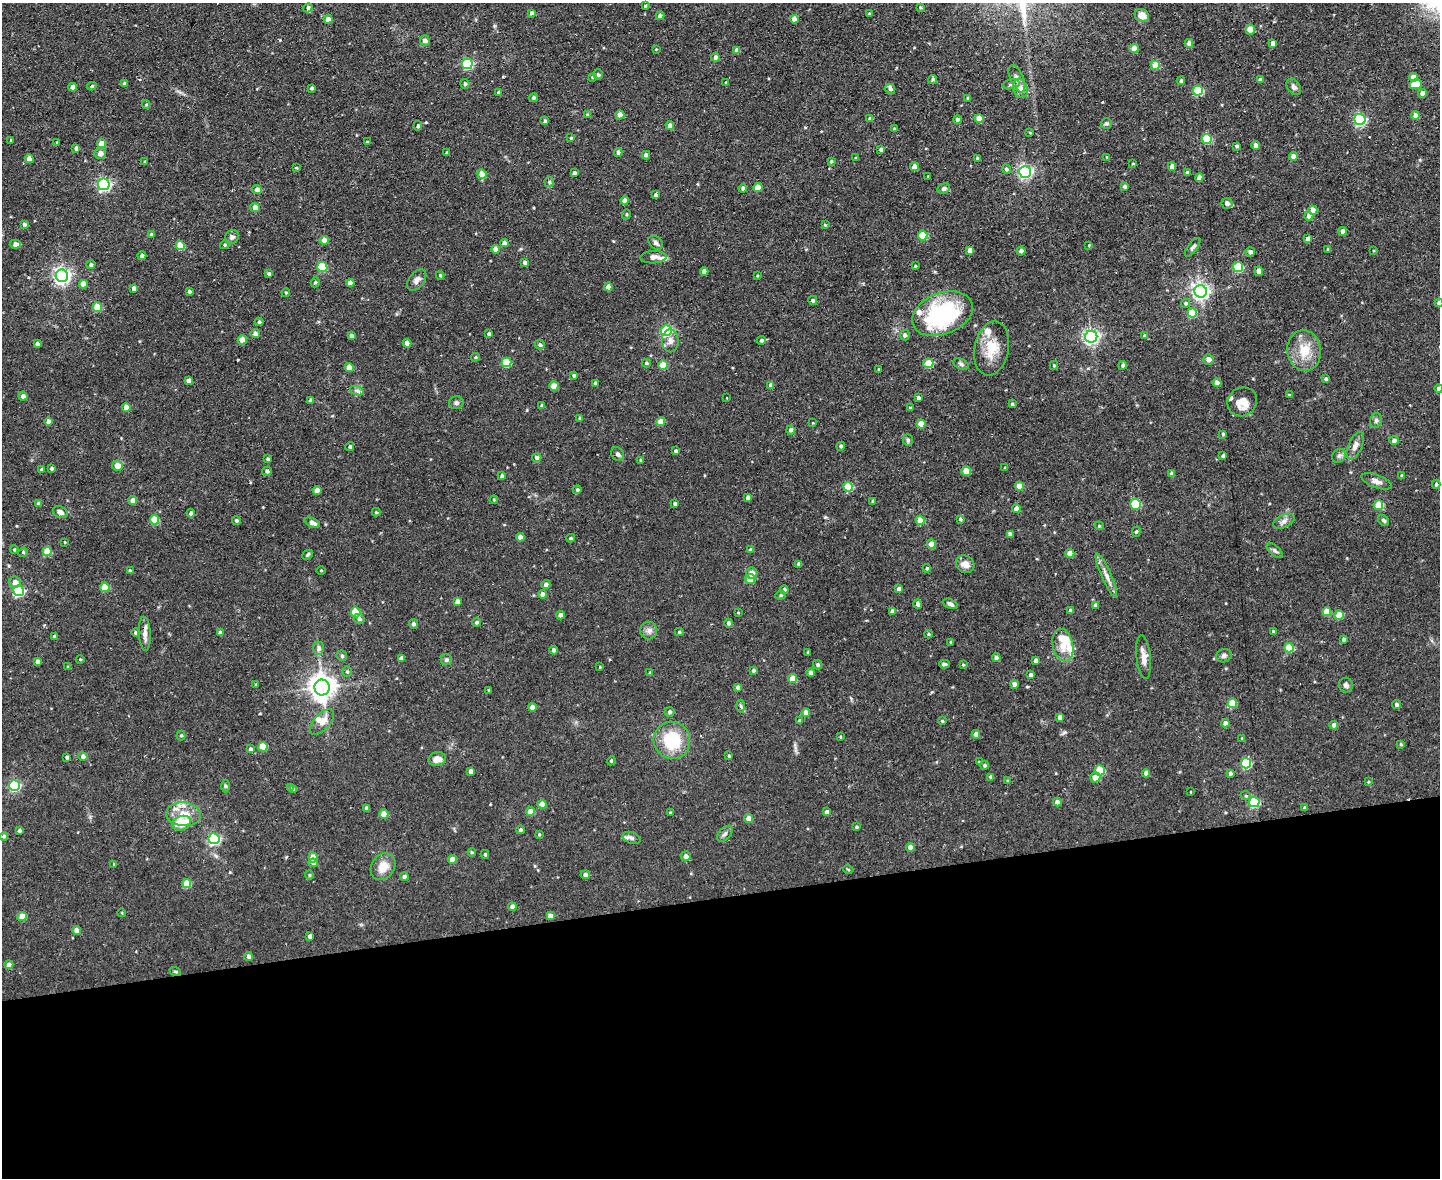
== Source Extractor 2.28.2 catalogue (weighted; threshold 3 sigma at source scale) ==
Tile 11 of 3 x 4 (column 2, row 4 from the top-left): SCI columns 1678-3115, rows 1-1176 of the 4684 x 4706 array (HDU 1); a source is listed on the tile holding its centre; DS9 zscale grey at full resolution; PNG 1442 x 1180 px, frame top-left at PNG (2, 3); each listed source drawn as its Kron ellipse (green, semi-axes under 4 px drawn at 4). Shown black and unused: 24% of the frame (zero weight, under 2 of 3 exposures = <1% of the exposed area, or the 3 px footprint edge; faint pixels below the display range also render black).
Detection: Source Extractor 2.28.2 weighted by HDU 2 'WHT'; one run over the whole footprint, this tile lists its part. Background 0.0728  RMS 0.0067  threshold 0.0301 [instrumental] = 3 sigma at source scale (4.5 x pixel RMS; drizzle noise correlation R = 1.50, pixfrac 1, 0.05/0.05 arcsec/px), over >= 5 px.
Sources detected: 434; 1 cosmic-ray / hot-pixel residue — neither listed nor drawn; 10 inside a brighter listed object's ellipse — not listed separately; the other 423 listed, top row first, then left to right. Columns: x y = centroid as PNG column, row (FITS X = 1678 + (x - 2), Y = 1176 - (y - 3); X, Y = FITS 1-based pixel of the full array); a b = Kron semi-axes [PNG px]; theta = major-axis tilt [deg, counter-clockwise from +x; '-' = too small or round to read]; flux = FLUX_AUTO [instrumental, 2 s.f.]
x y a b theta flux
645 6 3 3 - 0.6
920 7 4 3 - 0.67
308 8 5 4 - 1.4
532 13 4 4 - 2.4
869 14 4 3 - 0.6
1142 15 7 6 - 6.3
660 16 4 4 - 2.1
328 19 4 4 - 7.5
794 19 4 4 - 5.1
1250 30 5 4 - 13
425 40 5 5 - 2.6
1189 43 4 4 - 3.6
1273 43 4 4 - 3
1134 48 4 4 - 7.9
656 49 3 3 - 0.48
737 50 4 4 - 3.4
715 57 4 4 - 2.5
467 64 5 5 - 58
1155 65 4 4 - 13
598 75 5 4 - 1.2
592 77 4 3 - 0.56
1413 77 4 4 - 5
933 79 4 4 - 1.4
1017 79 14 6 -67 3.5
1260 80 4 4 - 2.6
1181 81 4 3 - 0.95
726 83 4 3 - 0.9
124 84 4 4 - 1.9
465 84 5 4 - 1.2
1011 84 8 5 13 1.6
1416 84 6 4 17 11
92 86 5 4 - 1.2
73 87 4 4 - 5.6
1294 87 9 6 -53 2.3
312 88 3 3 - 1.1
1020 88 10 7 -72 3.7
890 89 5 4 - 1.9
1198 90 5 5 - 40
499 92 4 4 - 1.4
1423 93 4 4 - 3.8
533 98 4 4 - 1.4
968 98 3 3 - 1.1
146 104 4 4 - 0.66
587 114 4 4 - 0.68
620 115 4 4 - 6.4
1416 115 4 4 - 4.6
979 118 4 4 - 10
870 119 4 4 - 3
1360 119 5 5 - 82
957 120 4 4 - 2.1
545 121 4 4 - 1.1
1106 124 5 5 - 1.4
670 125 4 4 - 4.4
418 126 5 4 - 1.4
894 129 4 3 - 1
1030 133 4 3 - 0.56
571 138 3 3 - 0.76
1207 139 5 5 - 34
11 140 3 3 - 0.61
57 142 3 3 - 0.54
367 142 3 3 - 0.86
101 144 4 4 - 8.7
1256 145 4 4 - 4.1
1237 146 3 3 - 1.2
76 148 4 3 - 1.8
881 149 4 4 - 1.6
618 152 4 4 - 1.9
100 153 6 5 - 4.6
447 153 3 3 - 0.96
646 155 4 4 - 2.1
1293 156 4 4 - 4.6
1107 157 3 3 - 2.6
856 158 3 2 - 0.58
977 158 3 3 - 0.68
29 159 4 4 - 4.3
831 161 4 3 - 0.76
145 162 4 3 - 0.68
1133 163 4 3 - 0.5
914 167 4 4 - 5.5
1172 167 4 4 - 3.5
296 168 4 2 - 0.57
1006 169 5 4 - 1.6
1025 172 6 6 - 150
574 173 4 4 - 1.9
1187 173 3 3 - 1.1
482 174 5 4 - 11
927 176 3 2 - 0.71
1199 177 4 4 - 3.7
549 182 5 4 - 0.89
104 184 6 6 - 120
1125 186 3 3 - 1.4
758 187 4 4 - 9.6
743 188 4 4 - 2
944 189 6 5 - 1.6
257 190 5 4 - 3.1
655 195 4 4 - 1.6
625 200 4 4 - 3.6
1227 203 5 5 - 3.8
255 207 4 4 - 5
1313 210 4 4 - 6.5
626 214 5 4 - 0.73
1309 216 4 4 - 3.4
24 224 4 4 - 1.6
825 225 4 3 - 0.6
1343 231 4 4 - 3.3
151 235 4 4 - 1.2
923 236 5 4 - 18
232 237 7 6 - 1.9
1308 239 4 4 - 3.3
324 240 4 4 - 4.9
504 243 4 4 - 3.5
656 243 8 6 -43 1.8
15 244 5 4 - 3.1
225 245 5 4 - 0.85
1089 245 4 3 - 0.52
180 246 4 4 - 16
1193 247 11 4 52 1.7
495 249 4 4 - 5.5
1328 249 4 3 - 0.77
970 250 4 4 - 3.8
1021 251 4 4 - 2.4
1373 251 4 2 - 0.49
1250 252 4 4 - 3.3
142 256 4 4 - 1.6
653 257 13 6 3 3.4
525 263 4 3 - 2.2
91 265 4 4 - 1.5
915 266 3 2 - 0.65
322 267 5 5 - 29
1238 267 5 5 - 32
704 271 4 4 - 3.8
1259 271 4 4 - 4.3
269 274 4 4 - 1.2
440 275 4 3 - 0.92
62 276 6 6 - 230
757 276 4 3 - 0.59
417 280 12 7 50 3.1
315 282 5 4 - 1
350 283 4 4 - 4.4
83 284 4 4 - 5.9
608 287 4 4 - 5.6
134 288 4 4 - 3.5
189 291 4 3 - 1.3
1201 291 6 6 - 250
286 292 4 3 - 0.8
813 300 4 4 - 1.5
1185 303 4 4 - 1.2
1439 303 4 4 - 1.7
97 307 5 4 - 18
1192 313 4 4 - 17
942 314 31 20 21 74
259 322 4 4 - 1.2
666 330 5 5 - 69
255 334 5 4 - 3.4
489 334 3 3 - 1.2
905 335 5 5 - 2.1
351 336 4 4 - 2.3
1145 336 4 4 - 1.9
1091 337 6 6 - 190
242 340 4 4 - 6.3
762 340 4 4 - 1.4
670 341 11 8 -88 3.3
407 343 4 4 - 5.2
37 344 4 3 - 2.1
540 345 5 4 - 1.3
992 348 27 17 79 16
1304 351 20 17 -81 14
475 357 4 3 - 0.84
1208 359 5 5 - 4
506 362 5 5 - 23
646 363 4 4 - 0.9
928 363 5 5 - 21
961 364 8 5 -28 1.5
663 365 5 4 - 16
1054 365 4 3 - 0.82
1123 365 4 4 - 1.6
349 367 4 4 - 9.4
879 369 3 3 - 0.64
574 375 3 3 - 1.1
1326 379 4 3 - 1.3
189 381 4 4 - 4.7
595 383 3 3 - 1.3
1217 383 4 4 - 5.2
771 385 4 4 - 2.9
554 386 4 4 - 11
1439 388 4 4 - 2.6
357 391 7 4 -19 1.5
1289 395 3 3 - 0.68
23 396 4 4 - 2.3
727 398 3 2 - 0.76
918 398 4 3 - 1.6
310 400 4 4 - 1.8
1242 402 15 14 - 7.8
456 403 7 6 - 1.5
1012 404 4 3 - 1
542 406 4 4 - 2.3
126 408 4 4 - 6.2
910 408 3 3 - 1
580 419 4 4 - 1.4
1376 420 7 5 74 1.7
48 422 4 4 - 3.8
661 422 4 4 - 9.7
813 423 4 3 - 0.5
921 424 4 4 - 11
791 430 4 4 - 2.3
1223 434 4 3 - 1.2
908 440 6 5 - 1.2
1394 440 4 4 - 2.9
350 446 4 4 - 1.2
841 446 4 4 - 1.3
1355 446 15 7 66 4
676 451 4 3 - 1.5
618 454 7 6 - 2
1223 456 4 3 - 1.7
1339 456 7 6 - 1.7
537 457 5 4 - 1.9
268 459 4 3 - 1.1
641 461 4 3 - 1
117 466 5 5 - 6.1
1005 467 4 2 - 0.42
51 468 3 3 - 1.1
41 469 3 3 - 1
267 471 5 4 - 1.5
966 471 5 4 - 12
1172 474 4 4 - 3.4
502 476 4 4 - 1.6
1402 476 4 3 - 0.9
1376 481 16 6 -20 3.5
1436 484 4 4 - 1
1019 486 4 4 - 8.2
848 487 5 4 - 18
317 490 4 4 - 5.3
577 490 4 4 - 1.3
748 498 4 4 - 3
494 500 4 4 - 0.67
133 501 4 4 - 4.8
873 501 3 3 - 1.1
38 503 4 4 - 1.5
675 504 4 3 - 1.7
1135 504 5 5 - 23
1378 505 5 5 - 16
1016 509 4 4 - 6.4
60 512 7 5 -29 2.4
376 512 4 3 - 0.78
191 513 4 4 - 2.3
960 519 3 3 - 0.99
155 520 5 5 - 18
236 520 4 4 - 1.2
920 520 4 4 - 10
1383 520 6 4 -44 1.4
1284 521 11 6 24 2.7
312 523 8 4 -23 3.9
1099 526 4 4 - 0.69
1136 532 5 4 - 1.1
1010 534 4 4 - 2.1
520 537 4 4 - 4.3
571 538 4 3 - 0.9
65 542 4 2 - 0.49
931 544 4 4 - 7.9
14 549 4 3 - 0.82
750 550 4 4 - 1.3
47 551 4 4 - 15
1275 551 9 5 -44 1.5
23 552 5 4 - 0.89
1070 553 4 4 - 7.5
307 555 6 4 41 1.2
799 564 4 4 - 2.5
965 564 9 8 - 4.7
927 568 4 4 - 1
321 570 4 3 - 0.51
130 571 4 3 - 1.6
752 573 5 5 - 6.7
1106 576 24 5 -66 4.6
750 579 5 5 - 8
15 582 6 5 - 4
546 584 4 4 - 2.2
105 587 5 4 - 17
899 589 4 4 - 2.2
784 590 4 4 - 3.5
18 591 5 5 - 64
543 594 4 4 - 3.6
780 595 5 4 - 0.99
457 601 4 4 - 3.8
918 604 5 4 - 2.5
950 604 8 4 -23 1.8
1096 605 4 4 - 2.6
893 611 4 4 - 3.4
1070 611 4 4 - 2.6
356 612 5 5 - 24
1327 612 4 4 - 12
738 613 3 3 - 3.3
560 615 4 4 - 4.4
1339 615 4 4 - 15
359 619 5 5 - 1.7
476 622 4 4 - 1.2
729 623 4 4 - 1.8
413 624 4 4 - 1.8
649 631 9 8 - 2.9
1273 631 4 3 - 0.86
679 632 4 4 - 1
136 633 4 4 - 1.8
220 633 4 3 - 2.9
145 634 17 6 -86 4.3
928 634 4 4 - 0.81
55 636 4 4 - 1.3
1344 639 4 4 - 1.7
951 642 3 2 - 0.71
1063 645 16 10 -78 9
319 648 6 5 - 1.9
1289 648 5 4 - 21
553 650 4 4 - 2.2
808 652 3 3 - 0.59
342 656 5 5 - 1.4
1224 656 8 6 19 1.9
1144 657 22 7 -84 5.5
402 658 4 4 - 3.2
996 658 4 4 - 2.6
80 659 4 3 - 0.56
446 660 6 5 - 1.7
37 661 4 4 - 2.4
1036 661 4 4 - 2.6
944 664 5 3 - 1.4
818 665 5 4 - 1.2
963 665 3 3 - 0.6
68 667 4 4 - 0.83
600 667 3 3 - 0.55
753 671 4 3 - 1.2
347 672 5 4 - 0.96
650 673 4 3 - 0.71
811 673 4 4 - 3.7
1031 675 4 4 - 1.7
792 679 4 4 - 11
1014 684 4 4 - 3.1
256 685 3 3 - 0.62
1346 685 7 7 - 1.9
322 687 8 7 - 690
738 687 4 4 - 1.8
489 690 3 3 - 0.84
1232 703 5 5 - 15
1397 704 4 4 - 1.5
741 706 6 4 -87 1.1
532 707 4 4 - 5.2
669 712 5 5 - 1.5
806 713 4 4 - 5.6
1060 717 4 4 - 3.5
800 721 4 4 - 2.1
942 721 4 4 - 0.84
322 722 16 8 48 5.5
1225 723 4 4 - 3.4
1334 725 4 4 - 3.1
976 734 4 4 - 5.2
181 736 5 4 - 0.9
840 737 3 3 - 0.59
1242 738 4 2 - 0.47
672 740 19 18 - 29
1401 744 4 4 - 0.72
263 747 5 4 - 19
250 749 4 3 - 1.5
729 756 3 3 - 0.74
67 757 3 3 - 1.3
83 757 5 4 - 2.3
437 759 9 7 16 4.3
611 761 4 3 - 0.65
979 762 4 3 - 0.59
1246 763 5 5 - 47
985 765 4 4 - 1.3
1100 770 5 5 - 27
471 771 4 4 - 2.3
1146 773 4 4 - 4.1
1230 773 4 4 - 1.7
991 777 4 4 - 2.1
1095 777 5 5 - 6.4
1008 781 4 4 - 0.81
1368 782 4 3 - 0.69
14 786 5 5 - 63
225 786 6 4 -89 0.92
290 788 4 4 - 1.4
294 789 4 4 - 1.1
1191 792 3 2 - 0.67
1246 796 5 3 - 0.77
1057 802 4 4 - 4.1
1254 802 5 5 - 56
542 804 4 4 - 8.2
366 808 4 3 - 2.1
1305 808 4 3 - 1.5
530 812 4 4 - 8.4
827 812 4 4 - 2.7
670 813 3 3 - 0.84
183 814 17 12 -4 12
384 814 4 4 - 8.2
749 818 4 4 - 5.2
181 823 9 7 21 17
856 827 4 3 - 0.89
19 830 4 4 - 1.4
520 830 4 4 - 1.2
539 834 3 3 - 0.64
725 834 9 5 45 1.9
4 836 4 4 - 1.4
631 838 9 5 -18 2.1
214 839 5 5 - 85
910 847 4 4 - 4.5
472 852 4 3 - 0.75
485 854 4 4 - 1
686 856 5 5 - 2.7
313 857 5 4 - 12
452 860 4 4 - 7.8
313 863 5 4 - 2.5
114 864 4 3 - 0.71
383 867 14 11 56 9.2
848 869 5 3 - 0.63
309 875 4 4 - 0.75
585 875 4 4 - 2.2
404 877 4 4 - 2.2
187 883 4 4 - 15
512 907 4 4 - 3.6
122 913 4 3 - 0.49
550 916 4 4 - 3.1
22 917 4 4 - 11
76 930 4 4 - 4.6
310 936 4 4 - 3.5
248 956 4 4 - 2.1
9 965 4 4 - 3.5
175 971 6 3 -19 0.83
Overlapping masked pixels (flux is a lower limit): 1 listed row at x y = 145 634
Isophote crosses this tile's border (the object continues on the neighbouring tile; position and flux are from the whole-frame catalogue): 2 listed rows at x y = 1439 303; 1439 388